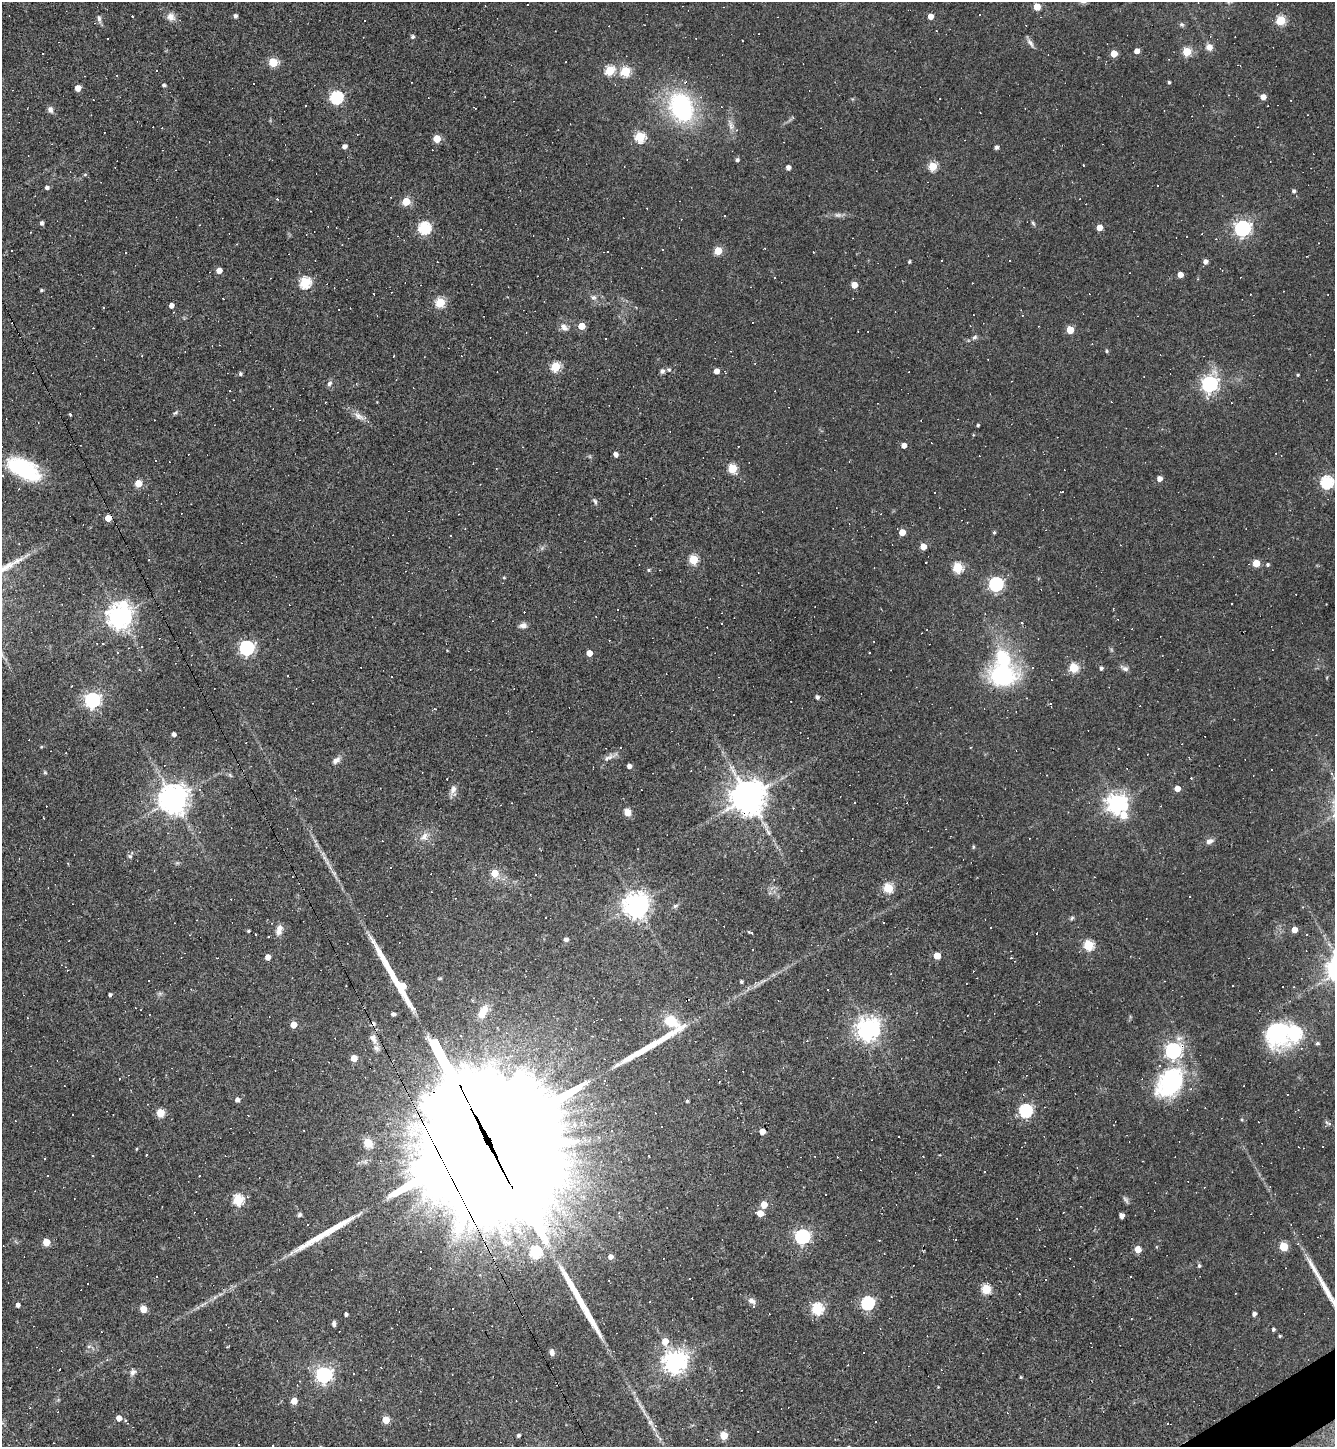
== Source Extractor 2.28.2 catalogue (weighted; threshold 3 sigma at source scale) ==
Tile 6 of 4 x 4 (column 2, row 2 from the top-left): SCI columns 1621-2953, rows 2891-4335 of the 5771 x 5780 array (HDU 1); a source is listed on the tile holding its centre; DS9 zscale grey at full resolution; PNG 1337 x 1449 px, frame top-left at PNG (2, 2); no overlay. Shown black and unused: <1% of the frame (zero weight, under 3 of 4 exposures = <1% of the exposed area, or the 3 px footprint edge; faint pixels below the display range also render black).
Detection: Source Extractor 2.28.2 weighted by HDU 2 'WHT'; one run over the whole footprint, this tile lists its part. Background 0.055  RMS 0.005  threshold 0.0227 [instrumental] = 3 sigma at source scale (4.5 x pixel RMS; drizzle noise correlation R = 1.50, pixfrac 1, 0.05/0.05 arcsec/px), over >= 5 px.
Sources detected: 431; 1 too faint to see at this stretch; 2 inside a brighter object's white glare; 172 cosmic-ray / hot-pixel residue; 6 long thin detections or spike segments (spike, bleed or trail) — not listed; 8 inside a brighter listed object's ellipse — not listed separately; the other 242 listed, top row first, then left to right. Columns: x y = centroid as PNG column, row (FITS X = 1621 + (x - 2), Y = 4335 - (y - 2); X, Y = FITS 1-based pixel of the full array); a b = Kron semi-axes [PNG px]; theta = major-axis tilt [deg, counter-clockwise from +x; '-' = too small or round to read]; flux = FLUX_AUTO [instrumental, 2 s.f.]
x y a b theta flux
1037 7 5 5 - 11
132 16 3 2 - 0.56
235 16 5 4 - 1.5
931 16 4 4 - 4.7
171 17 12 10 -58 3.5
99 19 11 5 -80 1.7
1281 20 5 5 - 30
1182 24 6 6 - 1.1
412 37 4 4 - 1.4
1030 43 14 5 -52 1.9
1209 47 9 7 -40 3.1
1137 51 4 4 - 3.6
1187 52 5 5 - 22
43 54 3 3 - 2.3
1114 54 5 4 - 8.9
273 62 5 5 - 27
566 62 3 2 - 0.33
610 70 5 5 - 30
625 72 5 5 - 30
117 76 3 3 - 0.39
1169 82 3 3 - 0.74
164 85 4 4 - 1.2
78 88 5 4 - 6.8
336 97 6 6 - 81
701 97 5 4 - 0.72
1263 97 4 4 - 4.5
305 105 3 3 - 1.1
681 107 28 21 -69 69
475 108 4 2 - 0.36
50 110 9 7 -66 1.9
731 125 18 5 -74 2.9
640 137 5 5 - 38
437 139 5 5 - 16
344 146 4 4 - 2.5
996 147 4 4 - 1.4
737 160 4 4 - 1.3
933 166 5 5 - 23
788 167 4 4 - 2.4
85 174 6 4 1 0.56
1158 186 2 2 - 0.41
47 188 4 4 - 1.5
1294 191 4 4 - 1.3
406 202 5 5 - 20
838 215 10 6 -9 1.7
725 216 3 3 - 0.5
42 223 4 4 - 1.3
1033 223 8 4 -54 0.81
199 225 3 2 - 0.34
1099 227 5 4 - 6.6
424 228 6 6 - 69
1242 228 6 6 - 180
718 251 5 5 - 16
1307 256 3 2 - 0.39
1205 261 5 5 - 2.1
909 262 3 3 - 0.8
219 270 4 4 - 4.9
1180 275 4 4 - 5.2
305 282 6 5 - 52
854 285 4 4 - 6.6
41 290 4 3 - 0.67
374 294 3 2 - 0.29
593 297 7 7 - 1.6
440 302 5 5 - 31
171 305 4 4 - 2.8
104 308 3 3 - 1.2
581 326 5 4 - 10
564 327 13 8 -51 2.9
1070 330 5 5 - 13
975 337 7 5 18 1.1
1106 351 5 4 - 0.64
556 366 5 5 - 32
669 370 5 5 - 0.8
662 371 7 6 - 1.4
716 371 4 4 - 3.9
240 374 5 4 - 0.96
1298 375 4 3 - 0.58
329 383 8 5 56 1.5
1209 384 7 6 - 170
175 413 8 4 43 0.86
70 414 3 3 - 3.8
359 416 18 8 -34 3.6
978 425 3 3 - 0.71
904 445 4 4 - 3.7
616 454 4 4 - 2.4
156 460 3 3 - 1.4
732 468 5 5 - 28
24 469 33 16 -28 40
1160 479 4 4 - 3.4
1327 482 6 6 - 72
138 483 5 5 - 13
1061 492 4 2 - 0.59
595 501 10 5 -67 1.2
108 518 5 4 - 7.5
902 532 5 4 - 6.9
994 532 5 4 - 0.72
451 535 3 3 - 0.73
923 546 5 4 - 7.3
693 559 5 5 - 28
1256 563 5 5 - 13
1268 565 4 4 - 0.95
958 567 5 5 - 35
649 570 5 4 - 0.72
504 577 4 3 - 0.54
996 584 6 6 - 100
120 616 7 7 - 520
722 623 2 2 - 0.31
523 626 9 7 10 2.3
246 648 6 6 - 120
447 650 4 3 - 0.34
118 652 4 3 - 0.53
869 652 3 2 - 0.54
589 653 4 4 - 6
1074 668 5 5 - 31
1101 668 4 4 - 1.2
1125 668 11 6 -30 1.8
1002 675 24 17 -1 57
287 676 3 2 - 0.57
817 697 4 4 - 1.5
92 700 6 6 - 160
1050 704 5 3 - 0.74
174 734 4 4 - 1.7
246 743 3 2 - 0.32
41 747 5 4 - 0.47
970 748 3 3 - 0.87
1118 748 2 2 - 0.47
608 757 20 6 25 3
336 760 12 7 41 2.4
629 766 4 4 - 2.2
733 767 9 7 6 2.2
45 772 6 5 - 0.68
230 775 7 4 -45 0.8
1191 778 3 2 - 0.36
447 779 2 2 - 0.31
1177 788 5 4 - 5
453 790 14 7 69 2.6
748 797 11 10 - 1100
173 799 9 9 - 720
1117 803 7 7 - 330
627 812 8 7 - 3.6
1124 815 8 8 - 7.6
424 837 14 10 56 4.1
1029 838 3 2 - 0.34
1209 841 9 6 33 2.5
973 847 5 4 - 0.64
130 856 6 6 - 1.1
495 873 5 5 - 11
888 888 5 5 - 32
636 905 8 8 - 480
675 906 7 5 17 1
546 918 3 3 - 13
1072 918 6 5 - 0.77
884 923 2 2 - 0.42
279 930 14 7 74 3.7
1295 930 5 4 - 5.6
248 931 3 3 - 0.71
751 933 5 3 - 1
566 939 5 5 - 1.6
1089 945 5 5 - 36
937 956 5 5 - 7.6
268 957 5 4 - 4.2
149 981 2 2 - 0.38
741 982 3 3 - 0.89
346 986 2 2 - 0.31
828 989 3 2 - 0.56
110 995 3 3 - 0.99
483 1012 18 9 58 7.3
393 1014 4 4 - 1.5
671 1021 14 10 -30 14
293 1025 5 4 - 7.2
575 1029 4 2 - 0.4
868 1029 7 7 - 440
1277 1033 31 30 - 45
1295 1033 7 6 - 55
373 1039 14 8 -61 3.1
1317 1043 5 5 - 0.98
1173 1051 6 6 - 180
354 1058 5 5 - 7.8
1172 1084 40 23 34 44
237 1100 5 4 - 2.1
687 1101 4 3 - 0.71
1026 1111 6 6 - 82
160 1113 5 5 - 19
1329 1123 10 5 -20 1.5
762 1131 4 4 - 5.7
486 1138 117 36 -63 48000
368 1143 5 5 - 25
1323 1146 3 2 - 0.56
136 1149 4 3 - 0.39
146 1154 3 3 - 2.7
93 1156 3 2 - 0.54
1270 1187 4 3 - 0.4
826 1194 2 2 - 0.41
238 1200 5 5 - 42
764 1205 5 4 - 9
1063 1212 2 2 - 0.39
760 1213 5 5 - 5.7
300 1215 6 5 - 1
1122 1216 4 4 - 4
307 1225 2 2 - 0.35
802 1236 6 6 - 130
879 1240 3 2 - 0.31
955 1240 4 3 - 1.3
46 1242 5 5 - 13
1284 1246 5 5 - 23
1138 1249 5 5 - 10
535 1252 6 6 - 54
884 1254 3 2 - 0.34
611 1257 5 5 - 2.5
1199 1266 6 5 - 0.75
157 1277 3 3 - 1.2
689 1279 3 2 - 0.56
986 1289 5 5 - 28
1019 1294 2 2 - 0.41
752 1301 9 7 -33 2.2
650 1302 3 2 - 0.44
205 1303 7 4 44 1.1
867 1303 6 6 - 77
18 1305 4 4 - 2
143 1309 5 5 - 9.5
452 1309 3 3 - 3.1
817 1309 6 5 - 52
346 1314 4 3 - 1.2
1254 1314 4 4 - 2
334 1324 6 4 -86 1.3
1273 1329 3 3 - 0.88
1280 1336 3 3 - 0.55
665 1341 6 6 - 6.2
89 1347 6 4 2 0.89
552 1352 8 6 -81 2
675 1362 7 7 - 430
132 1372 12 8 83 2.4
354 1374 3 3 - 0.92
324 1375 6 6 - 160
1021 1377 4 3 - 0.56
938 1387 4 3 - 0.36
294 1401 5 5 - 5.8
119 1418 5 5 - 4.6
386 1420 5 5 - 13
654 1429 6 6 - 1.3
518 1435 4 3 - 1.1
724 1436 5 5 - 15
238 1444 3 3 - 1.1
Overlapping masked pixels (flux is a lower limit): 5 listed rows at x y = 108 518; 748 797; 1173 1051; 486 1138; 675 1362